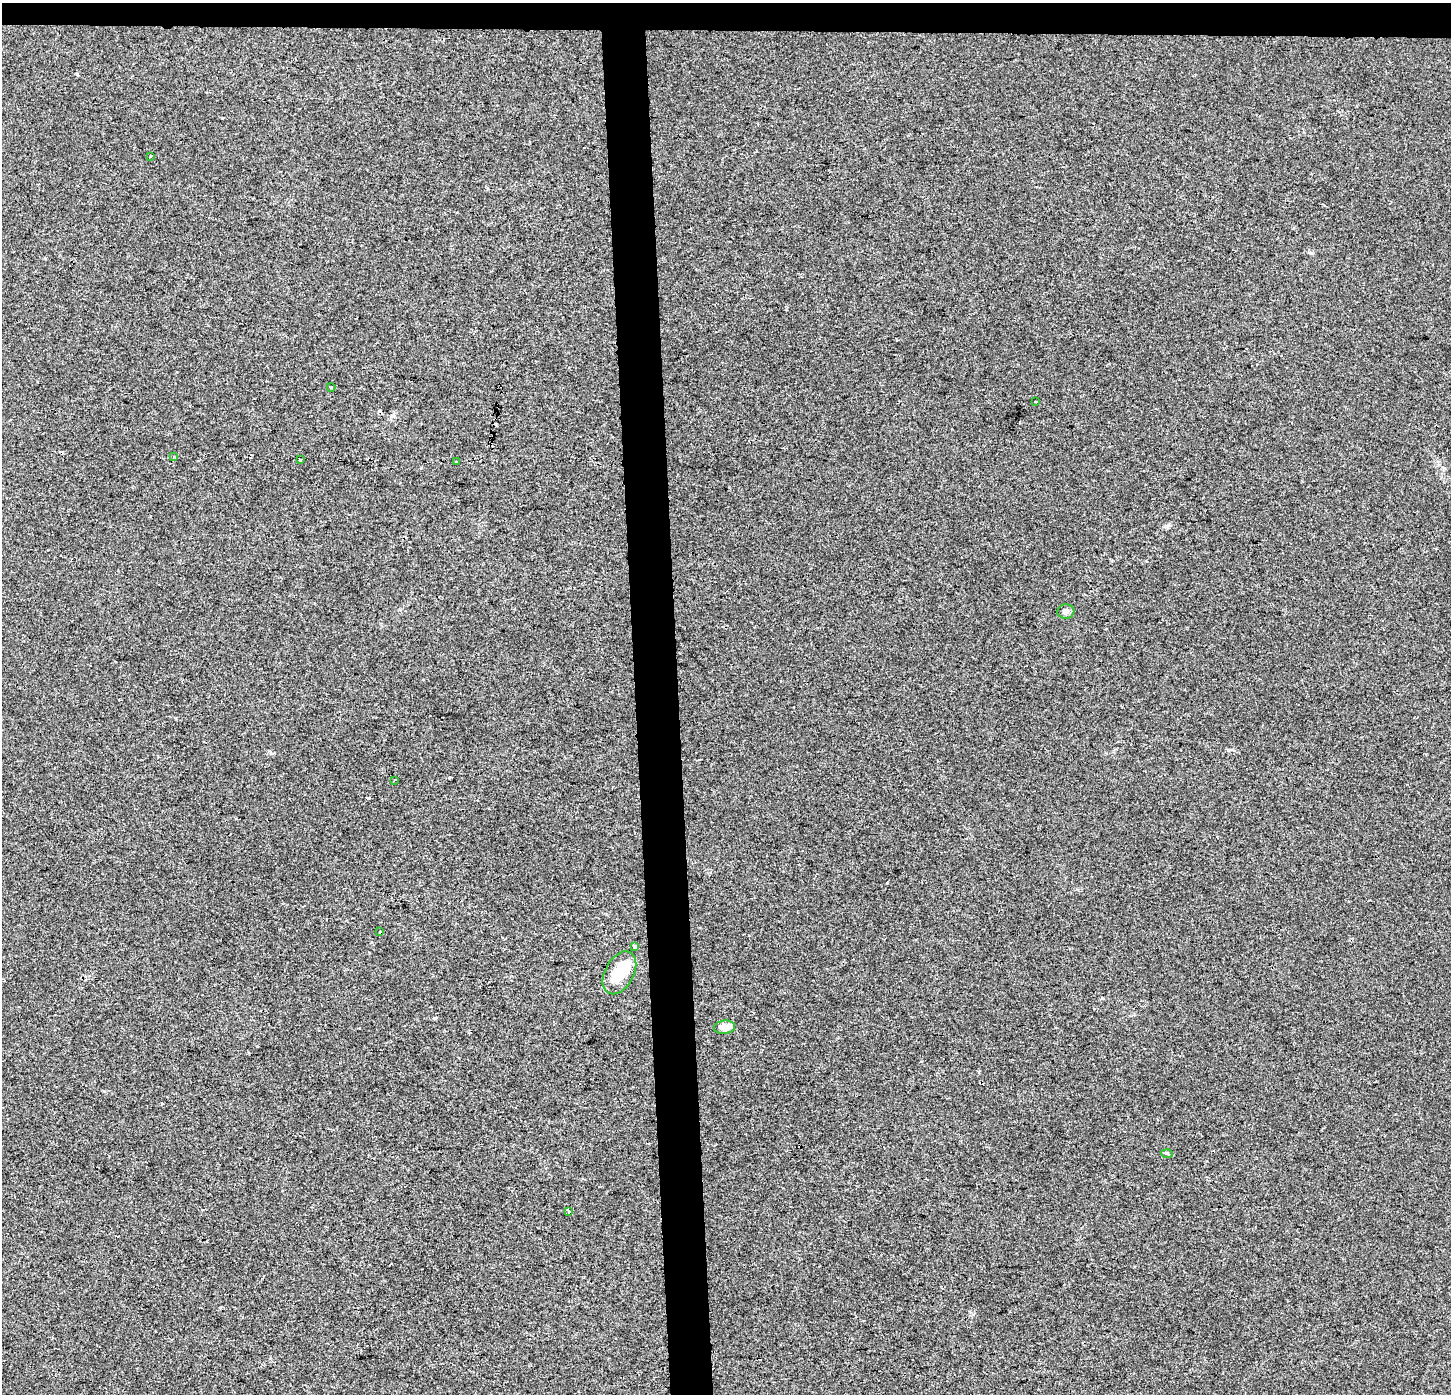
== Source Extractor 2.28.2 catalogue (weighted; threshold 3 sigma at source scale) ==
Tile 2 of 3 x 3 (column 2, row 1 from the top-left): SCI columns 1498-2946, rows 2785-4176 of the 4444 x 4184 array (HDU 1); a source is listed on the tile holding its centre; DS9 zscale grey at full resolution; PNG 1453 x 1396 px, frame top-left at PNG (2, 3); each listed source drawn as its Kron ellipse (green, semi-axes under 4 px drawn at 4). Shown black and unused: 5% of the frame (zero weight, under 2 of 3 exposures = <1% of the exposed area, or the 3 px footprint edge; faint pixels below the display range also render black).
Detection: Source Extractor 2.28.2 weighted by HDU 2 'WHT'; one run over the whole footprint, this tile lists its part. Background 0.00431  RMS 0.0046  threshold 0.0206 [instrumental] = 3 sigma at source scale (4.5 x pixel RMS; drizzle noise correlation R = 1.50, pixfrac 1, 0.0396/0.0396 arcsec/px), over >= 5 px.
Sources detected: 19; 1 inside a brighter object's white glare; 4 cosmic-ray / hot-pixel residue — neither listed nor drawn; the other 14 listed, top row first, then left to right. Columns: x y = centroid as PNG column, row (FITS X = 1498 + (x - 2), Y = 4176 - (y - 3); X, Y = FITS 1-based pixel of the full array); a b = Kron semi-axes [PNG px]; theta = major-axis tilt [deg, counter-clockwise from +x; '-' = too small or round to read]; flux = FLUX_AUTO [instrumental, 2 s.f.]
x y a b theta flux
151 156 4 3 - 1.2
331 387 4 2 - 0.38
1035 402 3 2 - 0.78
174 457 3 3 - 0.79
300 460 3 2 - 0.61
456 462 2 2 - 0.49
1066 612 8 7 - 1.5
395 780 3 2 - 0.73
379 931 3 3 - 2.5
634 947 3 3 - 3.3
619 973 23 14 61 12
725 1027 10 6 6 4
1167 1153 5 3 - 0.62
568 1211 3 3 - 4.1
Unlisted compact peaks at least as high as the median listed source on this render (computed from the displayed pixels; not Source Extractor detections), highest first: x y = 368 798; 1228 750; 887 883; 434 1018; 104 1091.